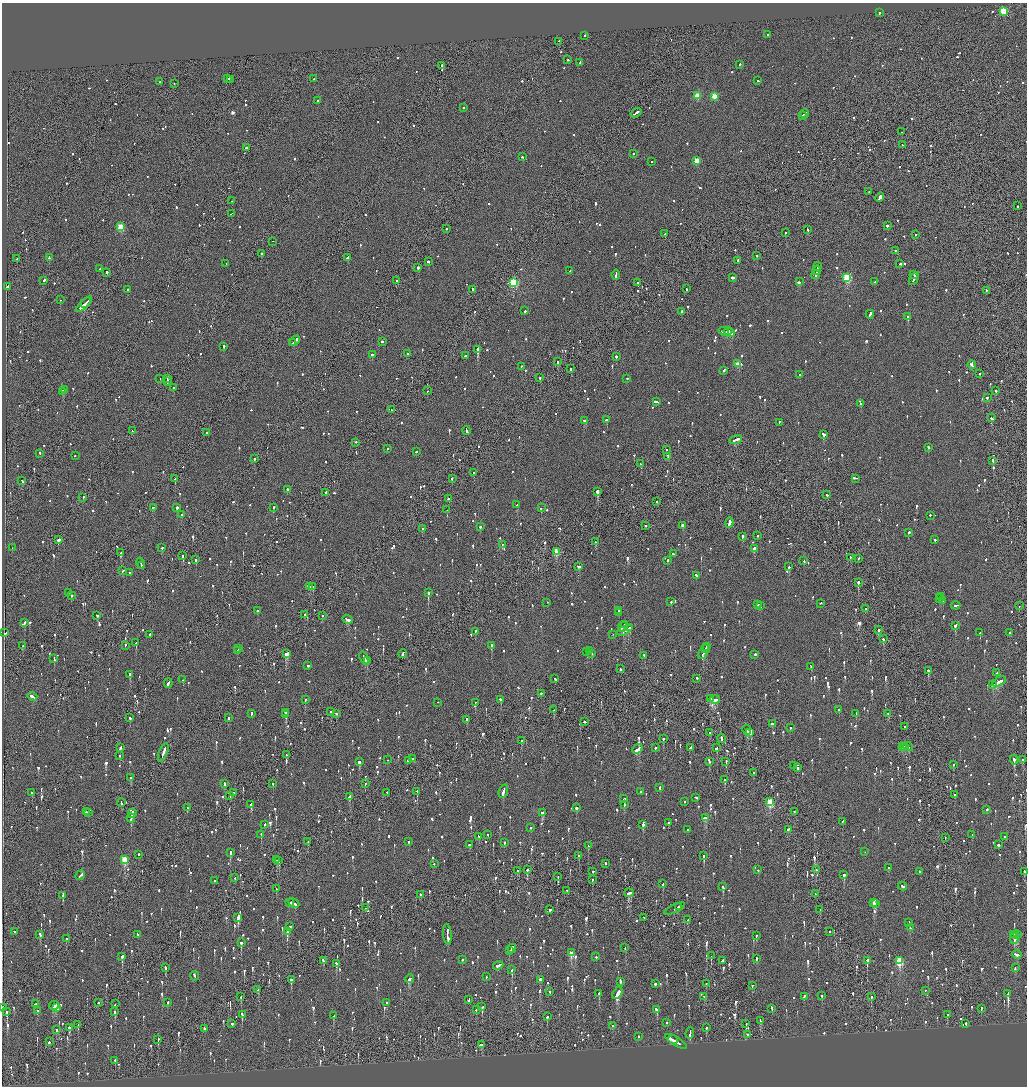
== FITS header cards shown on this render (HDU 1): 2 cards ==
NAXIS1  =                 2050
NAXIS2  =                 2168

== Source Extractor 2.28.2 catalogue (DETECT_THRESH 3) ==
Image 2050 x 2168 px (HDU 1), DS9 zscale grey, zoomed out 1/2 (1 PNG px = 2 x 2 image px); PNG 1029 x 1088 px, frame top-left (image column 2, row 2168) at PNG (2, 3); each listed source drawn as its Kron ellipse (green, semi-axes under 4 px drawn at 4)
Background -0.0887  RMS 0.069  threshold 0.206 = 3 sigma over >= 5 px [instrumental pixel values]
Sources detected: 1799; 90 cannot appear on this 1/2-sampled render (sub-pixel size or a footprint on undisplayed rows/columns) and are neither listed nor drawn; of the other 1709, the 500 brightest by FLUX_AUTO listed and drawn (1209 fainter detections omitted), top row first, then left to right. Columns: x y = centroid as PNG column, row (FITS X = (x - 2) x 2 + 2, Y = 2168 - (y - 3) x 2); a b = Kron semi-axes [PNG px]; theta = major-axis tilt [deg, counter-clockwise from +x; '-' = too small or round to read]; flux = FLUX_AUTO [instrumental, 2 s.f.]
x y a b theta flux
1004 12 3 3 - 890
879 13 2 2 - 430
767 35 2 2 - 300
585 36 2 2 - 130
559 42 2 1 - 230
568 60 2 1 - 450
580 63 2 2 - 200
740 65 2 2 - 240
442 66 2 2 - 230
228 79 3 1 - 330
314 79 2 2 - 270
231 80 4 2 - 400
758 81 2 2 - 130
160 82 2 2 - 520
174 84 2 1 - 270
697 96 3 3 - 400
714 97 3 3 - 310
318 101 2 2 - 310
463 108 2 2 - 240
636 113 6 2 35 480
804 114 4 1 - 300
802 116 2 2 - 210
902 132 2 1 - 150
902 145 2 1 - 340
247 148 3 2 - 480
633 154 2 2 - 230
522 157 2 2 - 170
697 161 3 3 - 330
651 162 2 2 - 150
869 192 2 2 - 130
880 198 5 2 - 3600
231 201 2 2 - 160
1017 206 2 2 - 220
231 214 2 1 - 470
887 226 2 2 - 320
121 227 3 3 - 570
446 229 2 2 - 140
808 230 3 2 - 150
785 233 2 2 - 510
665 234 2 2 - 150
916 235 2 2 - 160
273 242 2 2 - 360
895 251 2 2 - 130
262 254 2 2 - 140
757 256 2 2 - 200
49 258 2 2 - 360
348 258 3 2 - 320
17 259 2 1 - 130
738 261 3 2 - 230
428 262 3 2 - 210
226 264 2 2 - 170
900 264 2 2 - 260
818 267 4 2 - 310
418 268 2 2 - 1300
100 269 2 2 - 430
570 271 2 2 - 150
817 271 5 2 - 390
107 273 2 2 - 530
616 275 5 2 - 330
816 275 4 2 - 340
914 275 4 2 - 280
733 278 3 2 - 240
847 278 3 3 - 1200
914 279 7 2 59 720
43 281 3 2 - 380
396 281 2 1 - 260
799 282 3 2 - 290
875 282 2 2 - 180
514 283 3 3 - 1700
638 283 2 2 - 140
7 287 3 2 - 150
686 289 2 1 - 440
127 290 2 2 - 270
473 290 3 2 - 220
986 291 2 1 - 120
60 300 2 2 - 160
86 303 6 2 44 1600
84 305 10 2 44 2700
525 311 2 2 - 220
681 312 3 2 - 190
870 315 4 2 - 400
908 317 2 2 - 980
728 331 2 1 - 230
724 332 5 2 - 340
729 333 6 2 -20 740
295 341 6 2 47 420
382 342 3 2 - 680
293 343 3 2 - 240
224 347 3 2 - 200
478 350 2 2 - 6300
408 354 2 2 - 120
372 355 2 2 - 430
465 356 3 2 - 360
616 357 2 2 - 280
557 362 2 2 - 200
737 364 3 2 - 190
972 365 4 2 - 270
521 367 2 2 - 220
571 369 2 2 - 220
724 371 3 2 - 180
979 374 2 2 - 130
800 375 2 2 - 140
540 378 2 2 - 290
160 379 2 1 - 130
167 379 3 2 - 540
627 379 2 2 - 140
168 382 4 1 - 360
173 388 2 2 - 410
64 390 2 1 - 610
427 391 2 2 - 150
996 391 2 2 - 590
62 392 2 2 - 510
987 398 3 2 - 230
656 402 4 2 - 580
860 404 2 2 - 190
391 410 2 2 - 160
991 418 3 2 - 600
606 420 3 2 - 310
585 421 3 2 - 190
779 423 2 2 - 140
132 431 2 1 - 130
466 431 4 2 - 290
206 433 2 2 - 140
824 435 3 2 - 360
736 440 6 2 19 410
356 443 2 2 - 210
928 448 3 2 - 190
387 449 2 2 - 170
666 450 2 1 - 120
416 452 2 2 - 140
40 454 2 2 - 130
75 456 2 2 - 150
668 457 3 2 - 150
254 459 2 2 - 270
993 461 3 2 - 140
641 464 2 2 - 350
474 473 3 2 - 220
175 479 2 1 - 400
452 479 2 2 - 320
856 479 2 2 - 120
22 481 3 2 - 220
287 490 2 2 - 210
597 492 2 2 - 2900
326 493 3 2 - 150
827 495 3 2 - 150
83 498 3 1 - 190
448 499 2 2 - 300
656 502 2 2 - 200
517 505 3 2 - 350
154 508 3 2 - 160
177 508 2 2 - 390
273 508 2 1 - 430
541 508 2 2 - 240
447 510 2 1 - 580
182 515 2 2 - 150
930 516 2 2 - 220
729 523 5 2 - 590
646 526 2 2 - 130
683 526 3 2 - 200
480 527 2 2 - 230
422 529 3 2 - 120
909 533 2 2 - 360
758 536 2 2 - 160
743 537 4 2 - 150
58 540 2 1 - 9700
935 540 2 2 - 390
596 542 2 2 - 120
502 545 2 1 - 210
12 548 2 1 - 130
162 548 2 2 - 270
754 549 4 2 - 450
557 552 3 3 - 560
121 553 3 2 - 700
673 554 2 2 - 140
183 556 2 1 - 550
850 558 2 1 - 280
858 559 2 2 - 130
196 560 2 2 - 170
668 561 3 2 - 170
804 561 2 2 - 230
140 564 5 2 - 370
142 566 2 1 - 150
578 567 3 2 - 270
789 567 2 2 - 700
122 571 2 2 - 250
130 573 2 2 - 280
696 576 3 2 - 190
858 583 2 1 - 870
309 587 4 2 - 240
313 587 2 2 - 450
68 593 2 2 - 320
428 593 2 2 - 1200
71 596 2 2 - 380
941 597 2 1 - 140
940 599 2 2 - 190
943 601 2 1 - 390
671 602 2 2 - 140
547 603 2 2 - 130
820 604 2 1 - 180
758 605 2 2 - 280
761 606 2 2 - 180
956 606 4 2 - 180
1019 606 2 2 - 250
866 609 2 2 - 130
257 611 2 2 - 340
618 611 2 2 - 150
619 613 2 2 - 500
305 615 2 2 - 180
97 616 3 2 - 140
322 616 2 1 - 280
347 620 5 2 - 430
24 623 3 2 - 560
625 625 2 2 - 180
955 626 3 2 - 290
623 627 5 2 - 330
630 628 2 1 - 160
878 630 2 1 - 1700
625 631 8 2 26 530
475 632 3 2 - 200
5 633 3 2 - 210
980 633 2 2 - 160
1009 633 2 1 - 150
150 635 2 2 - 510
613 635 2 2 - 330
883 639 2 2 - 120
136 643 2 2 - 440
23 646 2 2 - 130
125 646 3 2 - 140
491 646 2 2 - 760
707 647 3 2 - 130
239 649 2 2 - 130
705 649 2 1 - 160
237 651 2 2 - 120
589 651 2 2 - 160
587 652 2 2 - 140
704 652 8 2 61 600
286 654 3 2 - 1300
403 654 4 1 - 250
592 654 2 1 - 130
755 655 3 2 - 320
644 656 2 2 - 160
364 658 7 2 -70 490
54 659 4 2 - 200
367 661 2 2 - 450
308 666 2 2 - 250
811 667 3 2 - 580
620 669 3 2 - 230
928 671 2 2 - 160
997 673 2 2 - 290
130 675 2 2 - 520
555 679 3 2 - 150
697 679 3 2 - 210
183 680 2 2 - 120
999 682 7 2 29 620
168 683 4 2 - 290
992 685 3 2 - 170
541 694 2 2 - 280
32 697 5 2 - 380
711 699 3 2 - 230
305 700 2 2 - 190
500 700 3 2 - 140
715 700 5 2 - 670
438 703 2 2 - 320
475 703 3 2 - 330
554 710 2 1 - 380
839 710 2 2 - 210
331 712 2 2 - 170
285 713 2 2 - 220
856 713 2 2 - 130
251 714 3 2 - 180
336 714 2 2 - 140
888 714 3 2 - 130
286 715 2 2 - 220
130 718 2 2 - 530
228 718 2 1 - 660
466 720 3 2 - 270
585 722 3 2 - 150
772 724 3 2 - 190
905 727 2 2 - 130
790 728 2 2 - 120
747 730 5 2 - 280
710 733 2 1 - 200
749 733 3 2 - 190
663 739 2 2 - 700
721 739 5 2 - 330
521 741 2 1 - 250
903 747 2 1 - 140
904 747 2 1 - 130
908 747 5 3 - 370
120 748 2 2 - 360
656 748 3 2 - 170
690 748 3 2 - 270
717 748 3 2 - 270
638 749 6 2 42 290
163 753 10 2 69 650
286 755 2 1 - 260
120 756 2 2 - 140
413 759 2 2 - 340
387 760 2 1 - 130
1014 760 4 2 - 700
1023 760 2 2 - 220
408 761 2 2 - 330
359 762 2 2 - 1800
709 762 2 2 - 170
726 762 2 1 - 170
953 765 2 2 - 170
794 766 2 1 - 120
798 768 2 2 - 190
753 773 2 2 - 120
130 778 2 2 - 150
724 780 2 1 - 480
224 784 3 2 - 220
273 784 2 2 - 150
365 784 2 1 - 130
660 788 2 2 - 290
417 792 3 2 - 150
503 792 7 2 70 520
641 792 2 2 - 250
32 793 2 2 - 660
233 793 2 2 - 150
386 793 2 2 - 160
954 795 2 2 - 310
230 796 2 1 - 140
349 797 4 2 - 1400
695 798 3 2 - 140
624 799 2 1 - 160
684 802 2 2 - 150
770 802 3 3 - 900
121 803 4 1 - 230
251 805 2 2 - 550
624 805 2 2 - 380
187 808 2 1 - 300
576 808 2 2 - 1500
987 810 2 2 - 130
86 812 2 1 - 210
794 812 2 2 - 200
88 813 2 2 - 130
542 813 2 2 - 220
132 814 5 2 - 370
131 818 4 2 - 440
705 818 4 2 - 230
842 822 3 2 - 370
668 823 2 2 - 150
265 825 3 2 - 130
643 825 3 2 - 600
531 828 2 2 - 190
688 830 2 2 - 4100
788 830 3 2 - 230
261 835 3 2 - 240
488 835 2 2 - 170
972 835 2 2 - 300
479 837 2 2 - 150
1004 837 2 2 - 350
945 838 2 1 - 120
308 842 2 2 - 260
409 842 2 2 - 140
504 843 2 2 - 160
469 845 2 2 - 480
999 845 2 2 - 670
588 846 2 2 - 160
865 852 2 1 - 130
230 853 3 2 - 670
139 855 2 2 - 430
579 856 2 2 - 130
704 856 2 2 - 750
125 860 3 3 - 620
277 860 3 2 - 140
279 861 2 1 - 240
434 864 2 2 - 170
605 864 2 2 - 120
888 868 2 2 - 120
527 870 2 1 - 970
758 870 2 2 - 140
816 870 2 1 - 220
517 871 2 2 - 130
592 872 3 2 - 120
919 872 2 2 - 160
1024 872 3 2 - 170
844 875 2 2 - 330
80 876 5 2 - 650
558 877 3 1 - 440
235 878 2 2 - 160
592 880 2 2 - 140
215 881 2 2 - 210
663 884 2 2 - 160
902 886 4 2 - 340
723 887 3 2 - 160
276 889 2 1 - 130
566 891 2 1 - 190
629 893 4 2 - 750
815 894 2 1 - 170
421 895 2 1 - 250
63 896 2 2 - 220
289 903 4 2 - 390
874 903 2 1 - 200
294 904 6 2 -30 560
875 904 3 2 - 310
678 907 2 1 - 150
366 908 2 1 - 250
675 909 11 2 26 470
550 910 2 2 - 230
820 910 2 1 - 160
238 918 4 2 - 1800
644 918 2 1 - 150
687 920 3 2 - 120
909 923 2 2 - 370
289 927 4 2 - 200
910 928 2 2 - 180
15 932 2 2 - 130
287 932 2 2 - 740
829 932 2 1 - 200
40 935 3 2 - 200
138 935 3 2 - 150
447 935 10 2 -85 730
1014 935 2 2 - 270
1018 935 4 2 - 250
756 936 2 2 - 300
1015 937 7 3 79 740
67 939 2 2 - 320
241 943 2 2 - 320
625 948 3 2 - 130
512 949 4 2 - 230
509 951 3 2 - 300
571 953 3 2 - 400
1017 955 4 2 - 360
711 956 2 1 - 160
122 957 2 2 - 2000
596 957 2 2 - 120
757 959 2 2 - 320
462 960 2 2 - 150
323 961 4 2 - 220
722 961 4 2 - 420
867 961 2 2 - 1900
899 961 4 3 - 870
336 964 3 2 - 200
498 966 5 2 - 280
166 968 3 2 - 300
1015 968 3 2 - 130
512 970 3 2 - 280
195 976 4 2 - 230
486 977 2 2 - 130
409 979 4 2 - 190
291 980 2 2 - 660
540 980 2 2 - 470
620 982 3 2 - 180
655 984 2 2 - 910
706 984 2 1 - 120
752 986 2 2 - 210
258 990 2 2 - 390
925 991 2 2 - 210
550 992 2 2 - 170
617 993 7 2 57 2700
599 994 2 2 - 550
1008 994 3 2 - 1100
822 996 2 2 - 120
241 997 2 1 - 170
704 997 2 2 - 160
804 997 4 2 - 320
871 997 2 2 - 620
469 1000 3 2 - 160
98 1003 2 2 - 340
168 1003 2 2 - 620
387 1003 2 2 - 340
35 1004 4 2 - 180
115 1004 2 2 - 200
54 1006 5 2 - 1200
482 1007 3 2 - 220
3 1008 2 2 - 240
56 1008 3 2 - 280
772 1009 4 2 - 210
981 1009 3 2 - 120
476 1010 2 2 - 150
657 1010 3 2 - 930
37 1011 2 2 - 330
7 1012 3 2 - 460
115 1012 2 2 - 350
242 1015 2 2 - 510
947 1015 2 2 - 170
333 1016 2 2 - 230
547 1017 2 2 - 270
760 1021 3 2 - 280
667 1023 2 2 - 120
232 1024 2 2 - 190
746 1024 2 2 - 250
966 1024 2 2 - 220
78 1025 2 1 - 180
613 1026 2 2 - 150
69 1028 2 2 - 390
706 1028 2 2 - 220
204 1029 3 2 - 180
57 1030 3 2 - 170
690 1033 6 2 82 370
748 1035 2 2 - 260
638 1037 2 2 - 230
158 1040 3 2 - 270
673 1040 5 2 - 270
49 1042 2 2 - 450
676 1042 12 2 -32 510
481 1045 3 2 - 270
115 1061 2 2 - 170
At the frame edge (FLAGS 8, measured only in part): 1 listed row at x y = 3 1008
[1209 fainter detections neither listed nor drawn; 90 sub-pixel or undisplayed-footprint detections neither listed nor drawn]